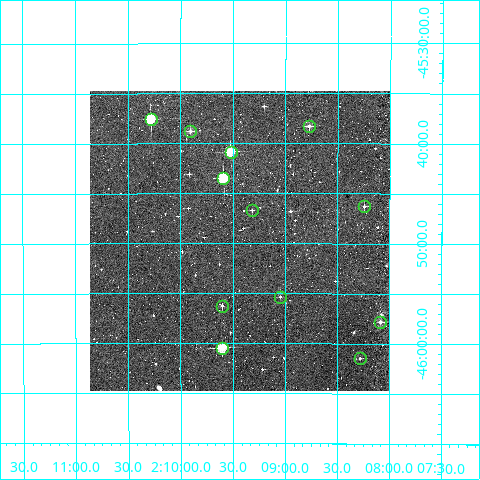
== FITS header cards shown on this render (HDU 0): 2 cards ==
NAXIS1  =                  300
NAXIS2  =                  300

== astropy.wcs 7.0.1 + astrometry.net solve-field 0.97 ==
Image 300 x 300 px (HDU 0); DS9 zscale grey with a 90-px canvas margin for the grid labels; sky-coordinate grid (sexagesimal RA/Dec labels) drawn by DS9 from the SOLVED WCS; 12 Tycho-2 reference stars matched to detected sources circled (green)
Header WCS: RA---TAN/DEC--TAN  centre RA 02:09:26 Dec -45:50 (32.36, -45.83 deg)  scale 6 arcsec/px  FOV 30.0' x 30.0'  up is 0 deg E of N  parity normal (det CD < 0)
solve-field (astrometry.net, Tycho-2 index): VERIFIED the header's WCS against the Tycho-2 star catalogue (verified at 2 index scales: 11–12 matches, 0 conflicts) and refined it, rather than solving blind
Solved WCS: RA---TAN-SIP/DEC--TAN-SIP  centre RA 02:09:26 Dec -45:50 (32.36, -45.83 deg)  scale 5.99 arcsec/px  FOV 29.9' x 30.0'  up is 0 deg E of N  parity normal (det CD < 0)
The solver's refit moves the header's centre by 1.1 arcsec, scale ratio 0.9982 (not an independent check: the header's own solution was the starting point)
Tycho-2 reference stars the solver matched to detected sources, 12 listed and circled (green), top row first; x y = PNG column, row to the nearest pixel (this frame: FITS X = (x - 90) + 1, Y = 300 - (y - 94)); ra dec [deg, ICRS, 3 dp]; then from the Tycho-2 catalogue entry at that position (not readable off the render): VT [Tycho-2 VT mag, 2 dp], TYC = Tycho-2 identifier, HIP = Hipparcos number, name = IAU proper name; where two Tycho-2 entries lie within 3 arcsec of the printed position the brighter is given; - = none
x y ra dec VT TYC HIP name
151 122 32.570 -45.626 8.74 8042-1046-1 10131 -
309 129 32.194 -45.638 10.64 8042-403-1 - -
190 134 32.476 -45.646 11.57 8042-1129-1 - -
231 155 32.380 -45.681 9.62 8042-790-1 - -
223 181 32.397 -45.724 9.03 8042-435-1 - -
364 209 32.061 -45.771 11.70 8042-665-1 - -
252 213 32.329 -45.778 12.29 8042-521-1 - -
280 300 32.261 -45.922 12.44 8042-578-1 - -
222 309 32.400 -45.937 11.89 8042-523-1 - -
380 325 32.021 -45.964 11.61 8042-598-1 - -
222 351 32.400 -46.007 9.39 8042-393-1 10073 -
360 361 32.071 -46.025 11.59 8042-888-1 - -